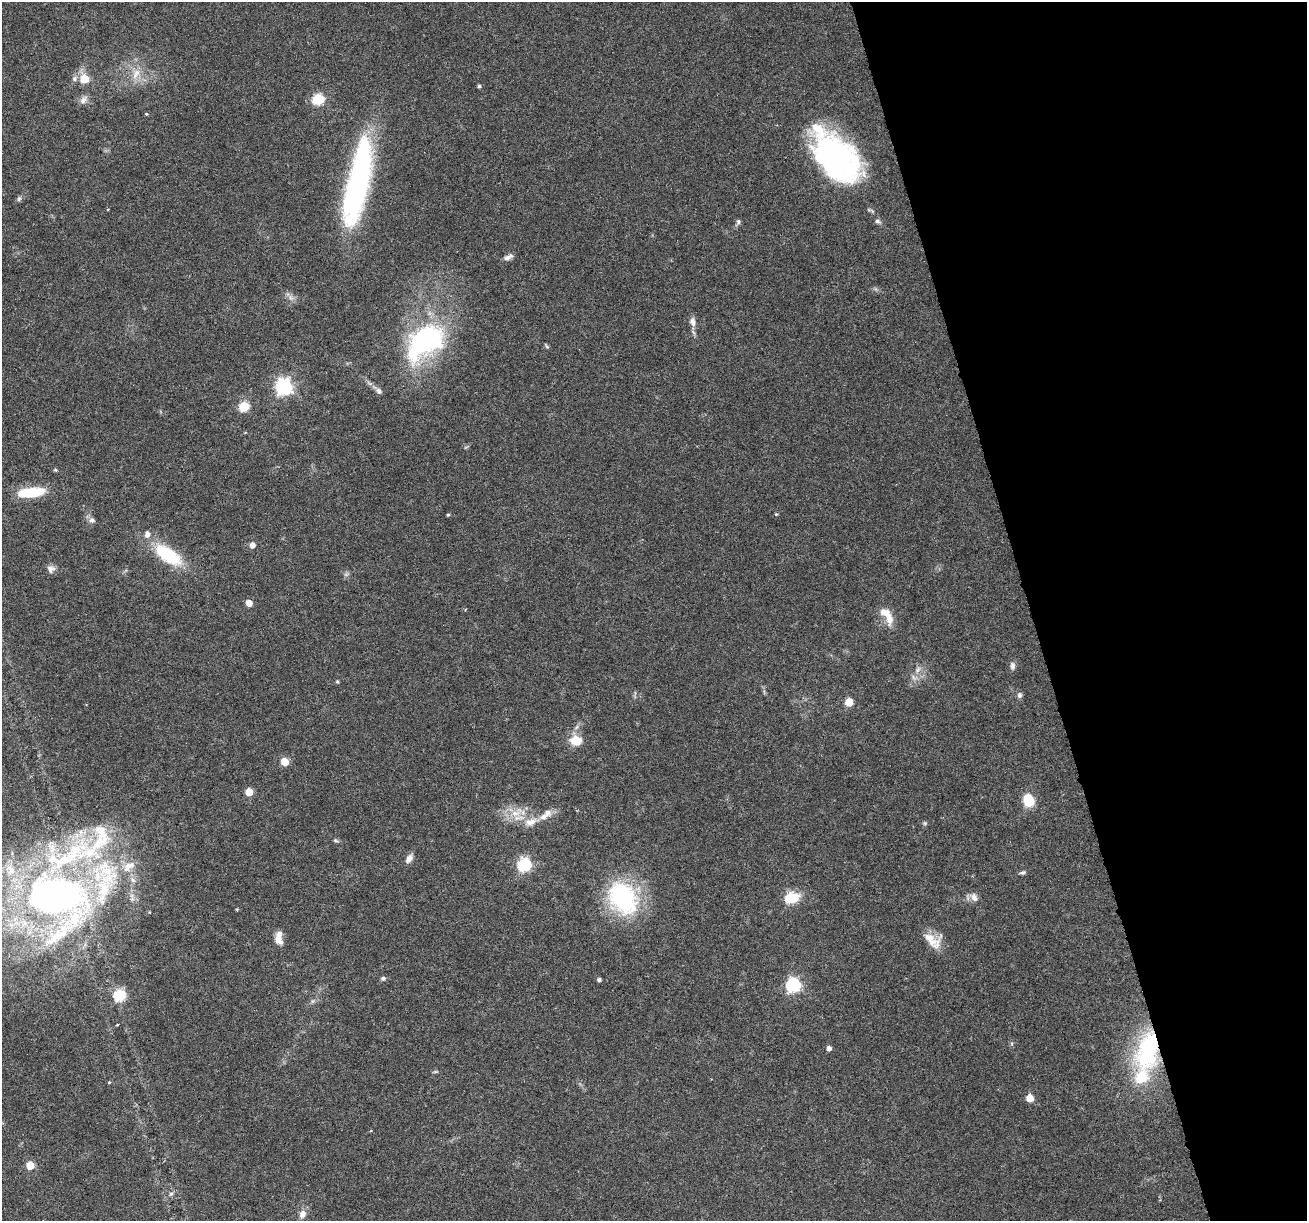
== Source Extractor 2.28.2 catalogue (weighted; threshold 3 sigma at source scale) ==
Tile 12 of 4 x 4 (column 4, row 3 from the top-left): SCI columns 3916-5220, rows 1323-2541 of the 5220 x 5030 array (HDU 1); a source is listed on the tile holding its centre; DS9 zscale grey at full resolution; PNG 1309 x 1223 px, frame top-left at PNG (2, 2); no overlay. Shown black and unused: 21% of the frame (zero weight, under 3 of 6 exposures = <1% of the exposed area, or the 3 px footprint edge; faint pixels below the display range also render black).
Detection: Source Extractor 2.28.2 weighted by HDU 2 'WHT'; one run over the whole footprint, this tile lists its part. Background 0.0385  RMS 0.0026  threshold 0.0106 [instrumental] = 3 sigma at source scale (4.09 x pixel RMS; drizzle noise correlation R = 1.36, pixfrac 0.8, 0.0396/0.0396 arcsec/px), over >= 5 px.
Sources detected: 84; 1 too faint to see at this stretch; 2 inside a brighter object's white glare — not listed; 13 inside a brighter listed object's ellipse — not listed separately; the other 68 listed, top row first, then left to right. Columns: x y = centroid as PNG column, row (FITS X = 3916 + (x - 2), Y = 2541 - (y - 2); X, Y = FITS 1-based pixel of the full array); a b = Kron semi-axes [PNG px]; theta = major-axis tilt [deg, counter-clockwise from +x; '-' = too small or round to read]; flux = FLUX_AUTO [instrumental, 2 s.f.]
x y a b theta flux
136 74 17 10 64 3.1
75 78 8 7 - 0.79
85 79 5 5 - 8.8
479 86 4 4 - 0.47
318 99 6 6 - 21
83 100 13 8 53 1.3
146 114 4 3 - 0.31
832 155 47 33 -21 54
358 183 93 21 78 59
19 199 8 5 63 0.52
878 221 8 6 -27 0.63
738 222 8 6 -89 0.55
508 257 13 6 27 1.1
693 322 11 7 -81 1.5
425 342 59 37 40 39
547 346 7 4 -52 0.37
284 387 7 7 - 78
379 391 8 7 - 0.89
244 406 6 5 - 15
55 470 5 4 - 0.33
31 492 29 9 6 11
776 514 5 3 - 0.25
448 515 4 3 - 0.32
92 520 8 7 - 1
147 534 7 6 - 1.3
252 545 5 5 - 1.7
168 555 30 13 -34 16
51 569 10 10 - 1.2
249 603 5 5 - 2.9
887 615 25 10 -58 4.3
1012 666 10 7 -90 0.93
918 670 11 7 59 1.5
337 682 5 4 - 0.31
1019 695 8 6 -90 0.72
849 702 5 5 - 8.4
576 740 6 5 - 14
285 762 5 5 - 6.1
249 792 5 5 - 6.4
1028 800 13 10 -76 6.5
516 813 23 12 28 4.5
531 822 22 10 18 3.3
925 823 6 5 - 0.42
336 840 8 4 -12 0.44
98 841 78 52 49 39
409 859 12 7 57 1.4
524 865 6 6 - 41
1022 872 8 5 15 0.53
974 897 13 9 -50 1.7
58 898 72 59 -33 150
623 898 44 33 -57 26
791 898 6 6 - 25
237 909 4 3 - 0.23
929 937 37 12 -35 4.2
278 938 14 8 -74 2.3
383 978 6 5 - 0.57
599 980 4 4 - 0.63
793 985 6 6 - 49
120 995 6 6 - 25
312 1001 7 4 89 0.41
117 1025 4 2 - 0.17
829 1048 5 4 - 1.1
1148 1051 58 31 78 30
435 1072 8 4 1 0.36
109 1082 4 4 - 0.25
1030 1098 5 5 - 5.7
30 1165 5 5 - 6.6
171 1194 6 4 1 0.43
302 1214 11 8 64 1.7
Overlapping masked pixels (flux is a lower limit): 1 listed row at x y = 1148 1051
Isophote crosses this tile's border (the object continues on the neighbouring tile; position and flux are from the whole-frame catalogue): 1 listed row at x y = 58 898